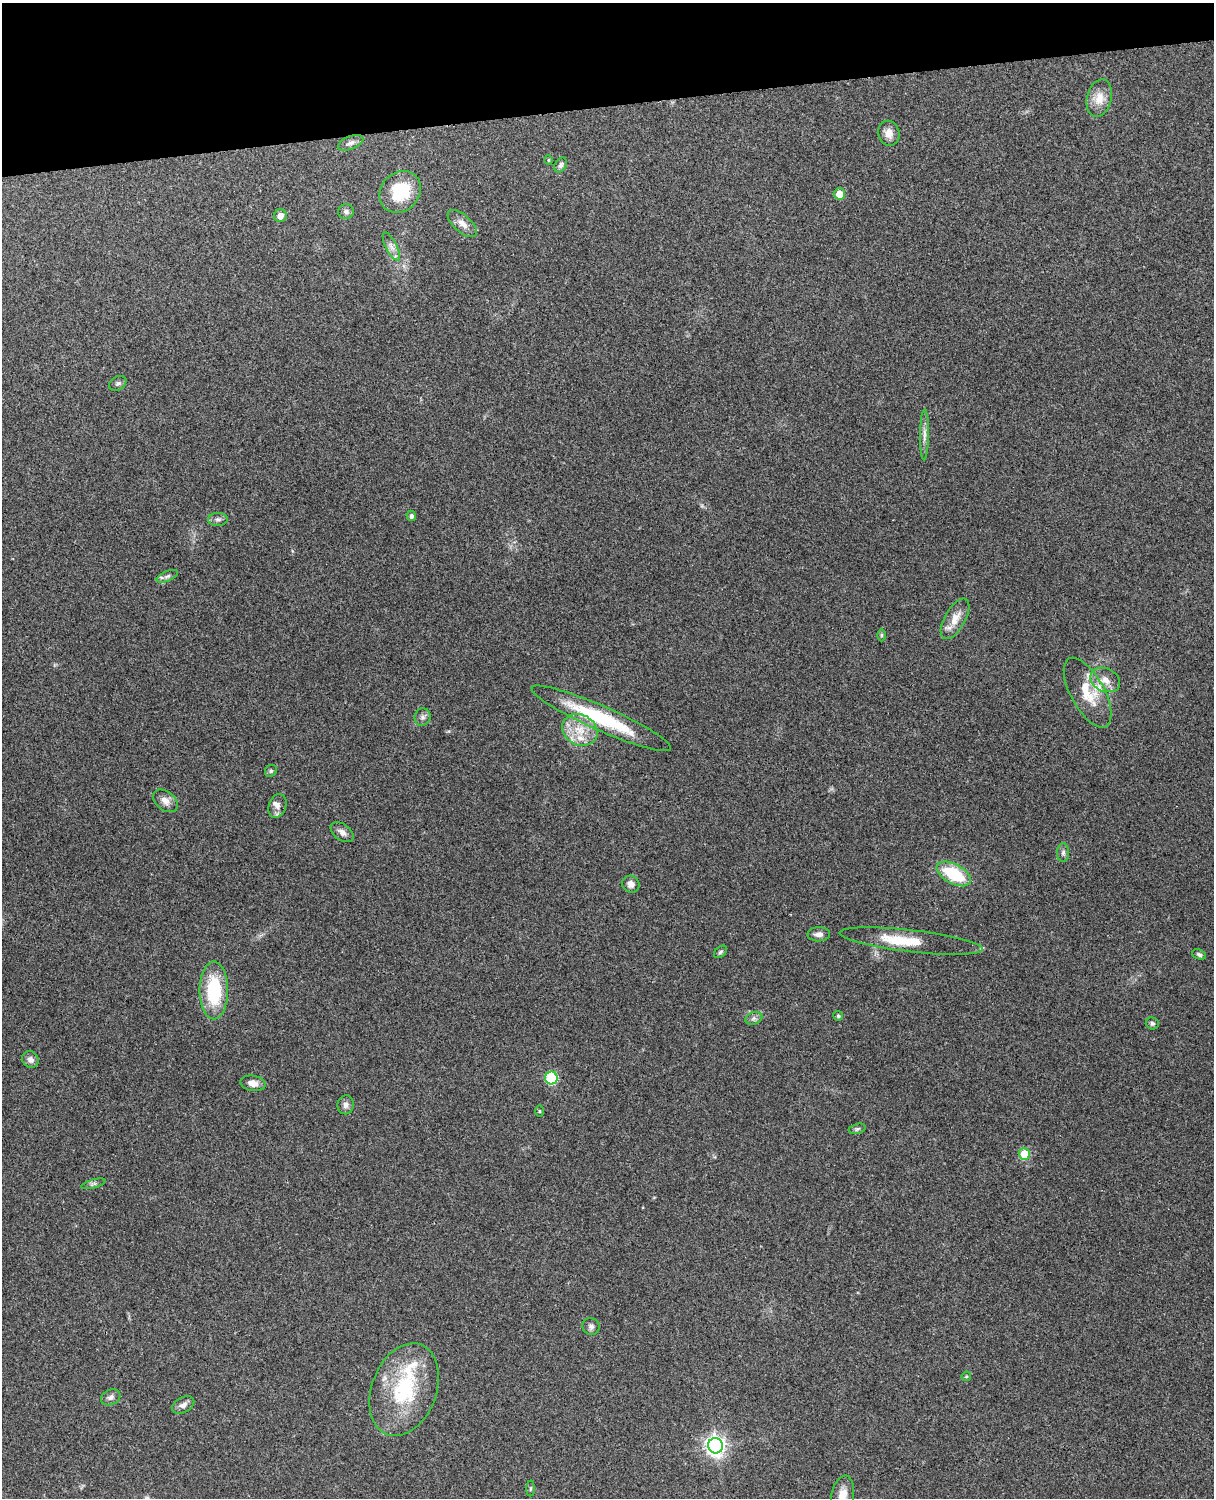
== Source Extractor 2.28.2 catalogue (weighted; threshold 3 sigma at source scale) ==
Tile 3 of 4 x 3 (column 3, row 1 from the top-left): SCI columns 2545-3756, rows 3155-4650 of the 5089 x 4928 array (HDU 1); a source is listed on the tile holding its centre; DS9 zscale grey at full resolution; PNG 1216 x 1500 px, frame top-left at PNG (2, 3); each listed source drawn as its Kron ellipse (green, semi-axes under 4 px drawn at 4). Shown black and unused: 7% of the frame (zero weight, under 3 of 4 exposures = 6% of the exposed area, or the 3 px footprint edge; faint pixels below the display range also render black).
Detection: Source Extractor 2.28.2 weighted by HDU 2 'WHT'; one run over the whole footprint, this tile lists its part. Background 0.261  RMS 0.0089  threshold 0.0402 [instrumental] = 3 sigma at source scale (4.5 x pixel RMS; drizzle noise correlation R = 1.50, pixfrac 1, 0.05/0.05 arcsec/px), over >= 5 px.
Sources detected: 60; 1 inside a brighter object's white glare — neither listed nor drawn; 5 inside a brighter listed object's ellipse — not listed separately; the other 54 listed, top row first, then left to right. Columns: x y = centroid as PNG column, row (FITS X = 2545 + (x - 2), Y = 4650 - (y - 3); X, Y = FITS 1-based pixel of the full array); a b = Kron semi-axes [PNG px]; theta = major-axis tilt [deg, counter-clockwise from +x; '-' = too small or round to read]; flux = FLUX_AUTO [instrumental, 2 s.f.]
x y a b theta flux
1099 98 19 12 75 13
889 133 12 10 -75 7.5
351 143 13 6 21 3.5
548 160 5 3 - 0.82
561 165 8 5 58 2.4
400 192 22 19 47 36
839 194 6 5 - 12
346 211 8 7 - 2.8
280 216 6 6 - 6.2
462 223 18 8 -41 7
391 247 16 5 -63 4.7
118 383 9 6 31 2.3
924 435 25 4 89 5.6
411 516 5 4 - 2
218 519 10 6 1 2.6
167 576 11 5 23 2.8
955 619 22 10 60 12
881 635 6 4 -89 1.3
1105 680 15 11 -24 9.8
1088 693 39 17 -61 26
422 717 9 8 - 3
601 718 76 12 -24 68
580 730 18 15 -30 20
271 771 6 5 - 1.6
165 801 14 9 -38 6.2
277 806 12 8 70 4.8
342 832 13 8 -36 4.7
1063 853 9 6 88 2.6
954 874 18 10 -28 44
631 884 9 8 - 4.7
819 934 11 7 1 4.2
911 941 72 11 -7 26
721 952 7 5 40 1.7
1199 954 7 4 -25 1.9
214 990 29 14 -90 56
838 1016 5 5 - 1.4
754 1018 9 6 18 2.8
1152 1023 6 6 - 2.1
30 1060 9 8 - 4.5
551 1078 6 6 - 60
253 1083 13 7 -9 6.3
346 1105 9 8 - 3.8
539 1111 5 3 - 0.9
857 1129 9 5 14 1.7
1024 1154 6 5 - 21
93 1184 12 4 15 2.3
591 1326 9 8 - 3
966 1376 5 4 - 1.2
404 1390 48 32 69 76
111 1397 10 7 24 3.4
183 1405 12 7 29 4.4
716 1446 8 7 - 450
530 1488 8 4 89 1.3
843 1495 20 11 80 12
Isophote crosses this tile's border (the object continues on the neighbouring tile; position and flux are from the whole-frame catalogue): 1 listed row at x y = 843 1495